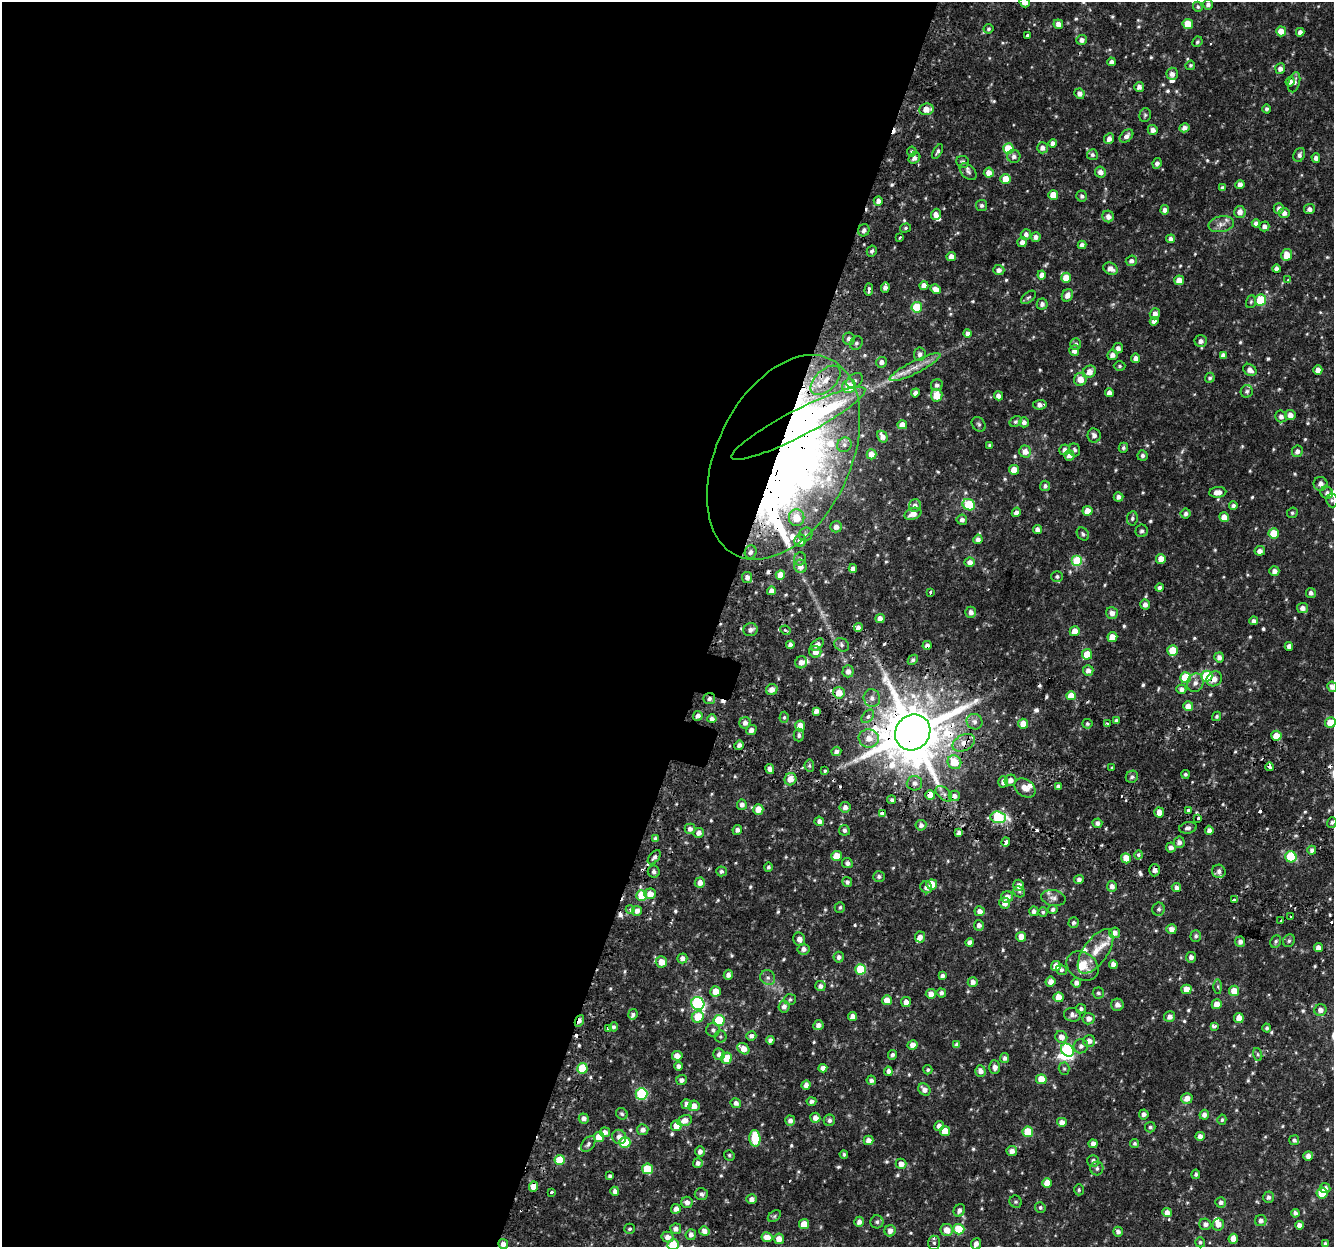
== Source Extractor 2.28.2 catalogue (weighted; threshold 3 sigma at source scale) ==
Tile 5 of 4 x 4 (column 1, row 2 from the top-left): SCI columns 55-1386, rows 2797-4041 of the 5445 x 5654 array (HDU 1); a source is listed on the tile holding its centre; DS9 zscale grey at full resolution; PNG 1336 x 1249 px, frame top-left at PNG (2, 2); each listed source drawn as its Kron ellipse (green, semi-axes under 4 px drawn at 4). Shown black and unused: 54% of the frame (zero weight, under 2 of 3 exposures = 5% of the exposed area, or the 3 px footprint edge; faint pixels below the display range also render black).
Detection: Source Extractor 2.28.2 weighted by HDU 2 'WHT'; one run over the whole footprint, this tile lists its part. Background 0.035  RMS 0.0038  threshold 0.017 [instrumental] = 3 sigma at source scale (4.5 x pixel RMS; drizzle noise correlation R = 1.50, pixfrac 1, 0.0396/0.0396 arcsec/px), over >= 5 px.
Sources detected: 678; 2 too faint to see at this stretch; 4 inside a brighter object's white glare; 23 cosmic-ray / hot-pixel residue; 1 long thin detection or spike segment (spike, bleed or trail) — neither listed nor drawn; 13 inside a brighter listed object's ellipse — not listed separately; of the other 635, all 500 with FLUX_AUTO >= 0.603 (the completeness limit of this list) listed and drawn (135 fainter detections not listed), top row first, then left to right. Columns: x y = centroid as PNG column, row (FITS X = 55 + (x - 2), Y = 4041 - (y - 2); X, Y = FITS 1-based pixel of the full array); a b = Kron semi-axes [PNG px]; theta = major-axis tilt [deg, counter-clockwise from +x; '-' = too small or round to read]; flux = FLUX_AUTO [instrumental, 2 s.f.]
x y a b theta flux
1024 2 5 4 - 3.1
1208 5 5 4 - 1.4
1198 7 5 4 - 0.68
1058 24 5 4 - 1.9
1188 24 5 5 - 7.5
989 29 5 5 - 0.68
1281 31 5 5 - 4.6
1300 32 4 4 - 1.6
1027 35 3 3 - 1.1
1081 40 5 5 - 1.7
1197 42 5 5 - 0.69
1111 62 4 4 - 1.4
1190 65 5 4 - 0.62
1280 69 5 5 - 1.8
1172 74 6 5 - 1.9
1290 82 4 4 - 1.7
1294 82 10 5 74 1.5
1139 87 5 5 - 1.8
1079 94 5 5 - 1.8
926 109 7 6 - 3.7
1267 109 4 4 - 0.93
1145 115 7 5 72 0.72
1184 128 5 4 - 1.9
1153 130 5 5 - 1.9
1126 136 8 5 43 1.6
1109 139 5 5 - 1.8
1052 143 4 4 - 1.6
1042 148 5 5 - 1.6
1008 149 5 5 - 12
938 151 8 4 59 0.93
912 152 5 4 - 0.9
1092 155 5 5 - 0.9
1299 155 7 5 63 1.1
1014 156 6 6 - 1.3
914 158 6 5 - 1.6
1316 158 5 4 - 1.4
963 162 6 6 - 1.1
1157 163 5 4 - 1.4
968 172 10 6 -44 1.2
1100 172 5 5 - 2
989 173 5 5 - 2.9
1006 179 5 5 - 6.7
1240 184 4 4 - 1.8
1222 188 4 4 - 0.99
1053 195 5 5 - 5.4
1082 196 5 5 - 0.93
878 201 5 4 - 1.7
981 205 5 5 - 0.95
1279 208 5 5 - 1.4
1309 209 5 5 - 1.7
1165 210 4 4 - 1.7
1240 212 6 5 - 2.1
1284 213 5 5 - 1.8
936 214 5 5 - 2.1
1108 216 6 5 - 1.9
1256 223 4 4 - 1.8
1221 224 13 8 11 2.4
1264 226 5 5 - 1.6
905 228 5 4 - 0.6
864 230 6 5 - 1.4
1026 234 5 5 - 1.7
900 237 3 3 - 0.72
1036 237 5 4 - 1.6
1171 239 4 4 - 1.8
1022 242 5 5 - 1.9
1082 245 4 4 - 1.7
872 251 5 4 - 0.99
1287 255 6 5 - 5
951 257 5 4 - 3.1
1131 261 5 5 - 1.5
1110 269 7 5 -25 2.6
1276 269 4 4 - 1.7
999 270 5 5 - 1.7
1042 275 4 4 - 2.3
1066 278 5 5 - 6.1
1179 280 5 4 - 4
1288 280 4 3 - 0.69
924 286 4 4 - 2.4
885 287 5 4 - 1.8
936 289 5 4 - 2.5
869 290 6 3 87 0.86
1067 295 6 5 - 2.2
1028 297 9 5 40 0.75
1260 300 6 5 - 14
1251 302 6 5 - 0.64
1042 304 5 5 - 1.4
917 307 5 5 - 14
1155 314 5 5 - 1.9
1154 321 4 4 - 1.7
968 333 4 4 - 1.6
849 339 6 6 - 1.6
1201 341 6 6 - 1.7
856 343 7 6 - 0.98
1076 344 6 5 - 1
1118 348 5 5 - 1.6
1074 351 5 5 - 1.8
920 354 7 6 - 1.5
1112 355 5 5 - 1.8
1223 355 4 4 - 1.5
1136 358 4 4 - 1.9
882 362 5 5 - 1.7
1120 366 6 4 0 0.61
915 367 28 6 27 4.4
1250 370 7 5 -36 2.2
1318 370 5 4 - 2.5
1089 372 7 5 38 3.4
1210 378 5 5 - 0.73
1080 379 6 6 - 4.7
825 380 18 10 44 7.7
855 381 9 6 36 1.3
937 385 6 5 - 1.4
849 386 7 6 - 12
1247 391 6 6 - 1.1
915 393 4 4 - 1.7
1109 393 4 4 - 2.1
937 395 6 6 - 6.5
998 396 4 4 - 1.8
1040 405 7 5 7 1.9
1290 415 5 5 - 2.5
1281 416 6 5 - 1.6
1016 422 6 5 - 0.84
1024 422 5 5 - 1.4
798 423 75 13 27 120
979 424 8 6 -51 0.91
902 425 5 4 - 2.8
1094 435 7 6 - 1.6
882 437 6 4 -60 2.2
844 445 7 6 - 1.4
990 445 3 3 - 0.62
1123 448 5 4 - 0.78
1065 450 5 5 - 1.8
1075 450 6 5 - 0.84
1025 451 6 6 - 3.1
1297 451 6 5 - 1.8
871 454 5 5 - 3.4
1069 455 5 5 - 2.1
1142 456 5 5 - 0.92
783 457 109 66 64 470
1014 470 5 5 - 4.4
1320 484 7 7 - 1.9
1045 486 5 5 - 1.1
1218 492 8 5 4 3.2
1327 493 6 6 - 1.4
1118 497 5 4 - 1.7
1332 500 7 5 -83 0.77
915 505 6 5 - 1.8
969 505 6 5 - 19
1233 505 4 4 - 0.97
1088 511 5 5 - 4.5
1016 512 5 4 - 1.5
1292 513 6 5 - 0.73
913 514 9 5 21 3.1
1186 514 5 5 - 1.2
1224 517 5 4 - 3.2
797 518 8 8 - 7.5
1132 518 7 5 80 0.81
962 520 5 5 - 1.4
836 527 6 5 - 1.9
1037 529 4 4 - 1.8
1142 531 6 6 - 0.95
1274 533 5 5 - 9.3
806 534 7 6 - 1
1083 534 7 5 -51 0.83
978 539 5 4 - 1.8
800 541 6 6 - 2.1
1260 551 5 4 - 1.9
751 552 7 6 - 1.3
800 559 7 5 68 0.85
1161 559 5 5 - 4.2
1077 561 5 5 - 19
970 562 5 4 - 2
800 566 7 6 - 2.5
853 569 4 4 - 1.7
1274 571 5 4 - 1.8
780 575 5 4 - 4.6
1057 576 6 5 - 0.75
747 577 5 5 - 1.8
1160 588 4 4 - 0.98
771 591 4 4 - 1.9
930 592 3 3 - 1.1
1311 593 5 5 - 1.4
1145 605 5 4 - 2
1302 608 5 5 - 2.1
971 612 5 5 - 1.7
1112 613 6 5 - 2.3
880 619 4 4 - 3
1254 621 4 4 - 1.4
858 628 4 4 - 1.9
751 630 7 6 - 1.8
785 630 5 3 - 1.1
1075 631 5 4 - 4.3
1112 637 5 5 - 4.7
790 645 4 4 - 1.8
817 645 7 5 42 2.1
842 645 8 6 -36 1.1
927 645 4 4 - 1.6
1289 646 4 4 - 1.8
1173 650 5 5 - 10
815 652 6 6 - 2.9
1087 654 5 5 - 7.8
1219 657 5 5 - 1.8
913 660 6 4 45 0.81
801 662 6 5 - 1.9
1088 670 5 5 - 1.8
848 671 6 5 - 1.8
1207 676 5 5 - 25
1186 678 5 5 - 16
1214 679 8 7 - 2.6
1195 683 9 8 - 2.1
1332 687 5 4 - 1.6
1181 689 5 4 - 1.5
772 690 6 5 - 2.6
839 693 6 5 - 4.6
1071 696 5 4 - 5.7
709 698 6 5 - 1.3
872 698 9 8 - 1.8
1188 706 5 5 - 3.9
816 711 4 4 - 1.8
698 716 5 5 - 1.9
868 716 8 5 50 1.8
1217 716 5 4 - 0.64
784 717 5 4 - 0.65
712 719 4 4 - 1.6
1116 721 4 4 - 1.1
974 722 8 7 - 1.8
1330 722 5 5 - 6.2
745 723 6 5 - 1.8
1108 723 3 3 - 0.79
1023 724 5 5 - 4.6
1087 724 5 4 - 0.65
800 726 5 5 - 5.1
751 730 5 4 - 1.7
913 732 18 17 - 3100
799 735 6 5 - 0.95
1276 736 5 5 - 5.5
869 738 10 9 - 4.2
964 743 12 8 27 3.6
739 745 5 4 - 1.5
836 751 5 4 - 1.7
954 762 7 6 - 10
809 766 6 4 -84 0.72
1269 767 4 3 - 1.9
1111 768 3 3 - 1.3
770 769 5 4 - 2
825 771 3 3 - 1.2
1185 774 4 4 - 0.73
1132 777 6 5 - 1.1
790 779 6 6 - 4.6
1010 780 6 5 - 2
1003 782 5 5 - 1.9
914 783 8 7 - 1.9
1058 786 4 4 - 1.3
1025 788 11 8 -36 2.8
944 794 10 6 -41 1.4
930 795 5 5 - 3.7
954 796 6 5 - 1.8
892 800 4 4 - 0.93
742 805 5 5 - 1.5
845 807 5 5 - 1.8
758 809 5 5 - 4.6
1189 810 4 4 - 2.1
882 813 4 3 - 11
1159 813 5 5 - 3.2
998 817 8 6 -5 26
1198 818 3 3 - 1.6
819 821 5 4 - 1.7
1332 822 5 4 - 0.76
1097 823 5 4 - 1.7
921 825 5 5 - 1.5
1188 828 9 5 10 1.3
690 829 5 5 - 1.7
737 830 5 4 - 1.3
844 830 5 5 - 0.89
1209 830 4 4 - 1.7
699 833 5 5 - 1.8
959 833 4 4 - 1.6
656 839 4 4 - 1.5
1006 842 4 3 - 2.2
1179 842 6 5 - 1.7
1171 848 5 4 - 1.5
1312 850 4 4 - 1.2
1139 855 4 4 - 1.6
836 856 5 5 - 5.5
654 857 8 5 51 1.2
1291 857 6 5 - 18
1126 858 5 5 - 5
847 863 5 5 - 1.3
768 867 4 4 - 0.7
1154 870 6 5 - 2.2
721 871 5 5 - 0.96
1219 871 7 6 - 1.6
654 872 6 6 - 1.4
879 877 6 5 - 1
1079 880 5 4 - 1.4
847 882 5 4 - 1.1
700 883 5 5 - 2.5
932 885 5 5 - 8.5
1019 885 5 5 - 2.1
1112 886 5 5 - 1.8
926 887 6 5 - 1.5
1176 887 5 4 - 1.6
1019 892 6 5 - 0.67
650 894 6 5 - 3.2
642 896 5 5 - 11
1007 897 6 5 - 2.2
1053 898 12 8 -10 1.8
1234 900 3 3 - 1.5
1004 903 5 5 - 2.7
840 907 5 5 - 0.75
630 909 4 4 - 1.4
1053 909 4 4 - 1.1
1159 909 6 6 - 1.1
637 911 5 5 - 1.9
980 911 5 5 - 2.2
1034 911 5 4 - 1.4
1043 912 5 4 - 0.67
1291 917 3 3 - 1.3
1281 921 4 3 - 0.91
1073 923 5 5 - 0.89
979 925 5 5 - 1.5
1171 929 5 5 - 2.3
1114 933 5 5 - 1.9
1196 936 6 5 - 0.87
920 937 5 5 - 1.9
1021 937 5 5 - 3.7
799 939 6 6 - 2.1
1276 941 6 5 - 0.71
1289 941 6 5 - 0.77
970 942 4 4 - 1.6
1240 942 5 5 - 1.7
1318 948 4 4 - 1.8
803 949 6 5 - 1.9
1096 951 26 12 55 7
839 957 5 5 - 1.4
1191 957 5 5 - 1.4
682 958 5 5 - 1.7
661 962 6 5 - 4.7
1113 964 4 4 - 2
1056 966 5 4 - 3.6
1082 966 17 13 -35 7.1
861 969 5 5 - 14
1061 970 6 5 - 0.95
728 975 5 4 - 1.6
942 976 4 4 - 1.2
768 978 8 7 - 1.4
973 982 5 5 - 1.9
1051 982 5 5 - 2.3
1076 983 5 4 - 1.7
820 986 5 5 - 1.6
1218 987 7 4 -89 0.61
1186 989 5 4 - 4.1
716 991 5 5 - 4.4
1234 991 5 5 - 5
941 993 4 4 - 1.1
1098 993 6 5 - 0.81
931 994 5 5 - 2.5
1059 997 5 5 - 4.4
790 999 6 5 - 0.74
887 1000 5 5 - 3.8
906 1002 5 5 - 2.5
698 1003 7 6 - 51
1217 1004 5 5 - 3.2
1117 1005 6 6 - 1.9
784 1007 6 5 - 1.8
1081 1009 5 4 - 0.89
1320 1010 6 6 - 1.9
633 1014 5 4 - 0.91
1072 1015 8 7 - 1.4
852 1016 4 4 - 1.9
698 1017 6 5 - 9.3
1170 1017 5 5 - 1.9
1239 1018 5 5 - 4.1
1089 1019 6 5 - 2.1
719 1020 5 5 - 19
579 1021 6 3 67 1.9
818 1025 5 5 - 1.9
1214 1026 4 3 - 2.9
614 1027 4 4 - 0.85
1267 1028 4 4 - 0.82
608 1029 4 3 - 11
713 1030 7 6 - 1.2
751 1036 5 5 - 1.4
720 1037 6 6 - 0.63
1061 1037 6 5 - 2.5
770 1040 4 4 - 1.4
1089 1041 6 6 - 2.2
912 1045 5 5 - 2.7
957 1045 4 4 - 1.6
1081 1046 7 7 - 1.3
743 1049 6 5 - 4.1
1067 1050 7 6 - 35
719 1054 6 6 - 1.7
1258 1054 6 4 -71 0.63
892 1055 5 4 - 0.96
677 1056 5 5 - 2.6
727 1058 5 5 - 7.3
1005 1058 5 4 - 1.2
678 1066 4 4 - 1.7
995 1067 7 5 -87 2.1
582 1068 5 5 - 13
823 1068 4 4 - 2
1064 1069 6 5 - 0.7
928 1070 4 4 - 0.7
888 1071 4 4 - 1.2
980 1071 6 5 - 2.1
1041 1079 5 5 - 7.7
681 1080 5 5 - 1.5
871 1080 5 4 - 1.2
806 1085 4 4 - 2
924 1090 7 5 -44 2.3
641 1094 6 6 - 32
1187 1098 5 5 - 3
811 1101 5 4 - 1.2
736 1103 5 5 - 1.6
687 1104 5 5 - 1.9
694 1106 5 5 - 2.7
622 1114 6 5 - 0.75
1144 1114 5 5 - 1.3
1204 1115 5 5 - 1.7
815 1118 5 5 - 2.4
584 1119 5 5 - 1.7
685 1120 7 5 16 3.2
829 1120 5 5 - 1.2
1222 1120 5 4 - 0.62
790 1121 5 5 - 1.7
1062 1122 5 4 - 2.1
676 1126 5 5 - 4.1
939 1126 5 4 - 1.7
1150 1127 5 5 - 0.82
643 1130 5 5 - 1.9
945 1131 5 5 - 5
605 1132 5 5 - 1.8
1028 1132 5 5 - 13
1200 1136 4 4 - 1.8
599 1137 5 5 - 6.4
619 1137 7 7 - 2.3
755 1138 8 5 -84 15
868 1140 5 4 - 2.2
1294 1140 5 5 - 0.99
625 1142 5 5 - 15
1135 1143 4 4 - 0.74
588 1144 9 6 52 1.1
1093 1144 4 4 - 1.8
700 1151 5 5 - 1.7
1012 1151 5 5 - 2.1
844 1154 4 4 - 0.68
729 1155 5 5 - 0.62
1308 1156 5 4 - 1.9
560 1160 5 5 - 11
1093 1161 6 6 - 1.3
698 1163 5 5 - 1.4
901 1164 5 5 - 2.5
1097 1168 7 6 - 0.98
648 1169 5 5 - 13
1196 1174 5 4 - 0.72
610 1176 4 3 - 0.86
1047 1183 5 5 - 4.7
534 1187 5 4 - 4.5
1325 1188 5 4 - 1.3
1079 1190 5 4 - 0.6
615 1191 4 4 - 1.6
551 1192 3 3 - 1.6
1322 1193 5 5 - 11
701 1194 7 5 3 1.2
1268 1197 5 5 - 1.2
751 1199 5 5 - 1.9
687 1202 6 5 - 1.9
1016 1202 6 6 - 0.75
1221 1202 5 5 - 1.3
1040 1207 5 5 - 0.85
676 1209 5 4 - 1.9
959 1210 6 5 - 1.5
1167 1212 5 4 - 2.4
1295 1213 4 4 - 1.3
774 1216 7 5 37 0.7
1261 1221 6 5 - 1.6
859 1222 5 5 - 1.8
877 1222 6 6 - 0.96
804 1224 5 5 - 6
1205 1224 6 5 - 1.6
1218 1224 6 6 - 2.5
1299 1225 4 4 - 1.7
630 1229 5 5 - 0.6
676 1229 5 5 - 1.8
959 1229 5 5 - 13
947 1230 6 6 - 4.1
704 1231 5 4 - 2.2
890 1231 6 5 - 2
1118 1232 5 5 - 1.3
691 1235 5 5 - 1.7
667 1237 6 5 - 2.1
767 1237 5 5 - 3.9
779 1239 5 5 - 3.3
1233 1239 5 4 - 3.6
1200 1242 5 4 - 0.65
934 1243 7 6 - 0.86
503 1244 5 5 - 2.1
976 1244 6 5 - 2
1325 1244 4 4 - 0.94
673 1245 6 5 - 11
Overlapping masked pixels (flux is a lower limit): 20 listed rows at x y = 926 109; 825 380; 798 423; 783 457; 927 645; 1207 676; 1214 679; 839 693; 709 698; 712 719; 913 732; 964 743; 1269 767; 930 795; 954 796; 1006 842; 1154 870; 579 1021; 534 1187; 503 1244
Isophote crosses this tile's border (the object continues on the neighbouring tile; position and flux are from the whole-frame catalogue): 5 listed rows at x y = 1024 2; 1332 687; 1330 722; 976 1244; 673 1245